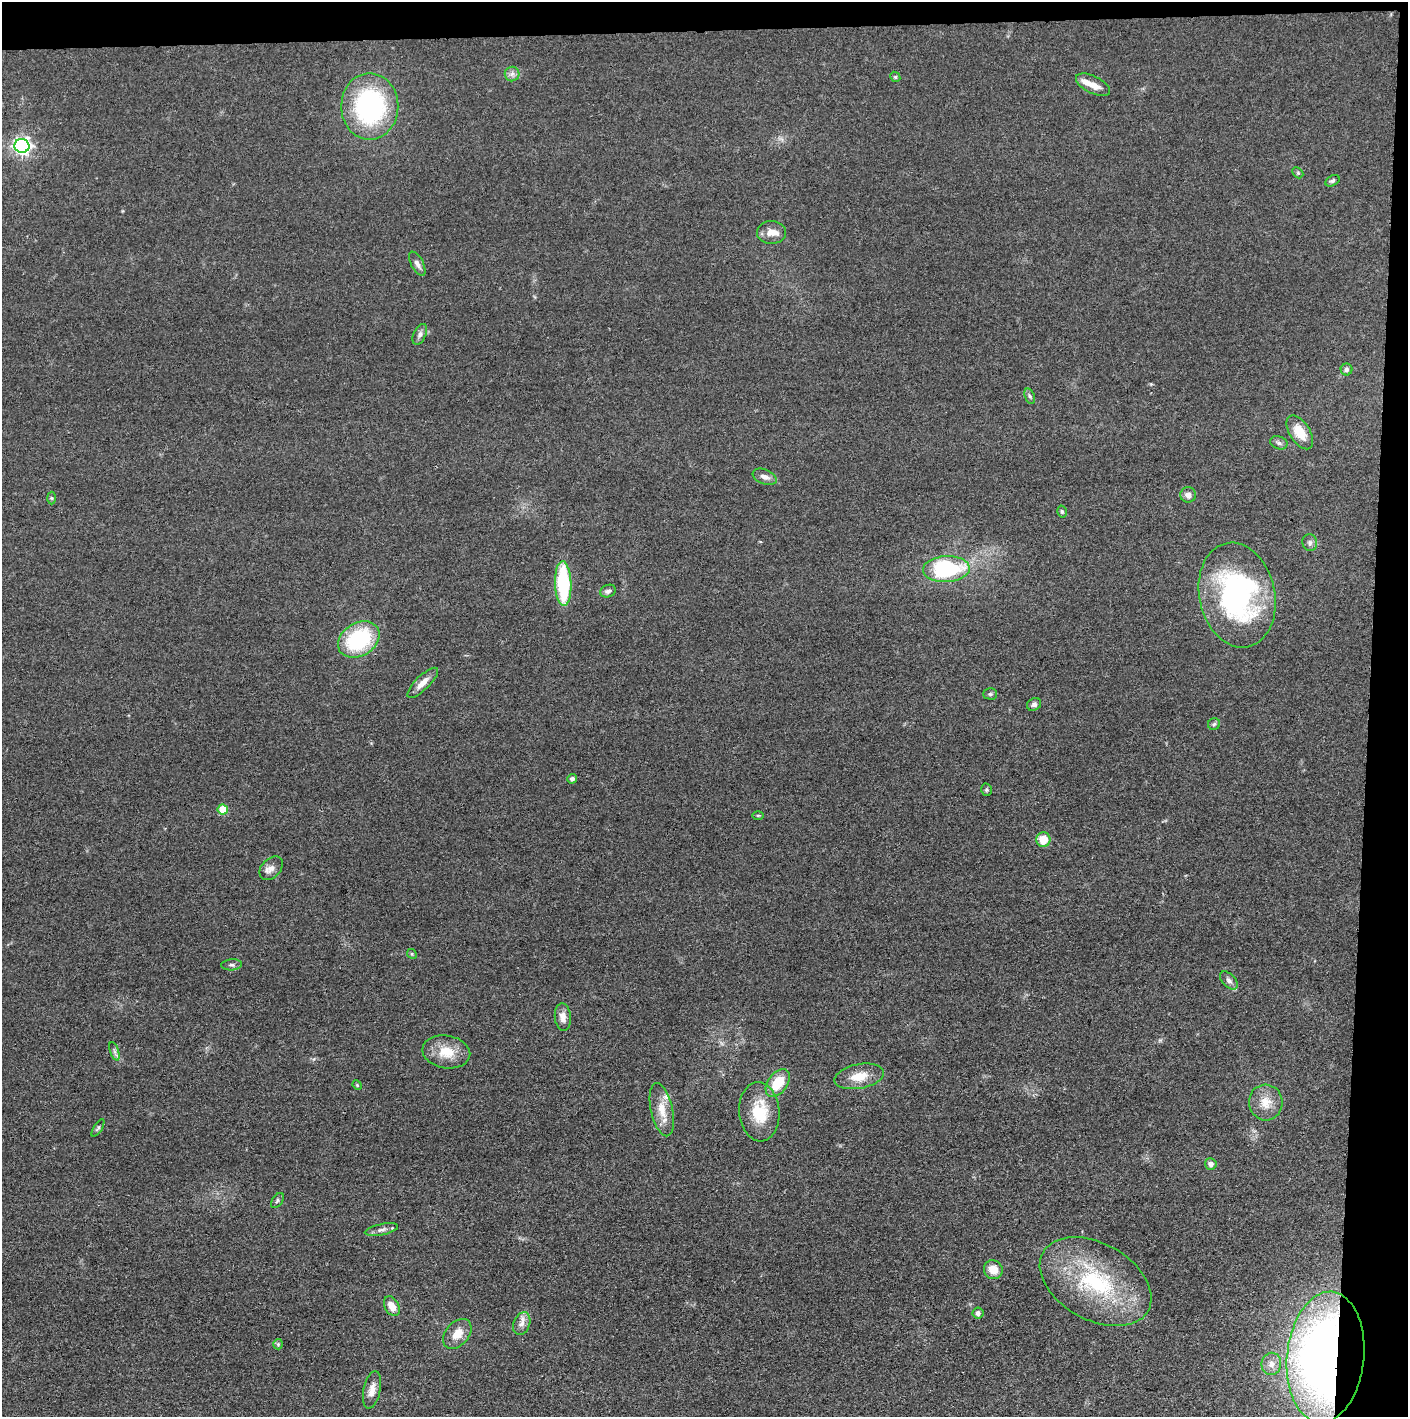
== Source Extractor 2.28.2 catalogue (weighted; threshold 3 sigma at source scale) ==
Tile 3 of 3 x 3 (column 3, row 1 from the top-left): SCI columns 2817-4222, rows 2835-4249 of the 4228 x 4255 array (HDU 1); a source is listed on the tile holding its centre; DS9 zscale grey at full resolution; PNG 1410 x 1419 px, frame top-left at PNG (2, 2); each listed source drawn as its Kron ellipse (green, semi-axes under 4 px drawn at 4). Shown black and unused: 5% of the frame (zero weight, under 3 of 4 exposures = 1% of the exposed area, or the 3 px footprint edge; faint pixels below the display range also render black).
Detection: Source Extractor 2.28.2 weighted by HDU 2 'WHT'; one run over the whole footprint, this tile lists its part. Background 0.0512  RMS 0.0064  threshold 0.0289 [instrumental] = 3 sigma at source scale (4.5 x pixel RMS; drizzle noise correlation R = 1.50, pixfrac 1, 0.05/0.05 arcsec/px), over >= 5 px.
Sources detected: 64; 4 inside a brighter listed object's ellipse — not listed separately; the other 60 listed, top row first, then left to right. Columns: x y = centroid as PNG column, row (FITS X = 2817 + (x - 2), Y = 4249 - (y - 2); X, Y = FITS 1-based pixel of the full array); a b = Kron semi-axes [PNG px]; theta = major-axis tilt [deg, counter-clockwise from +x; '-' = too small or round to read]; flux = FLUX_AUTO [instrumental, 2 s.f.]
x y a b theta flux
512 74 7 7 - 2.4
895 77 5 4 - 0.9
1093 85 18 8 -26 7.2
370 106 33 28 -90 100
22 146 7 7 - 240
1298 173 6 4 -45 0.89
1332 181 7 5 29 1.5
772 232 14 11 1 5.8
417 264 13 6 -62 2.9
420 334 11 6 65 2.3
1347 370 6 6 - 1.7
1030 396 8 5 -69 1.5
1300 432 19 10 -57 12
1279 443 9 6 -20 1.9
765 477 12 7 -22 3.5
1188 495 8 7 - 3.3
51 498 6 4 -88 0.89
1062 512 6 4 -74 1.2
1310 542 8 7 - 2
946 569 23 13 3 66
563 584 22 8 -88 60
608 591 8 6 22 2
1237 595 53 38 -78 130
359 639 22 16 32 54
423 683 20 7 44 5.7
990 694 7 5 -1 1.2
1034 704 7 6 - 1.9
1214 724 6 6 - 1.4
572 779 5 4 - 2
986 790 6 5 - 1.1
223 809 5 5 - 16
758 815 5 3 - 0.63
1043 839 7 7 - 12
271 868 13 9 46 4.3
412 954 5 4 - 0.78
232 965 10 5 3 1.8
1229 980 11 6 -45 2.5
563 1017 14 8 -84 5
114 1051 9 4 -71 1.8
446 1052 24 16 -9 15
859 1076 25 12 11 12
778 1083 15 9 55 17
357 1085 5 4 - 0.67
1266 1102 18 17 - 10
662 1110 27 11 -77 11
759 1112 29 20 -86 23
98 1128 10 4 58 1.2
1211 1164 6 5 - 3
277 1200 8 5 54 1.3
381 1230 17 5 11 2.9
993 1270 10 9 - 8.2
1096 1282 60 38 -29 77
392 1306 10 7 -60 6.8
978 1313 5 5 - 2.5
522 1324 12 8 67 3.8
457 1334 17 11 50 8.4
278 1344 5 5 - 0.88
1326 1357 65 38 84 540
1271 1364 11 10 - 4.7
372 1390 19 8 78 5.7
Overlapping masked pixels (flux is a lower limit): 1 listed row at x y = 1326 1357